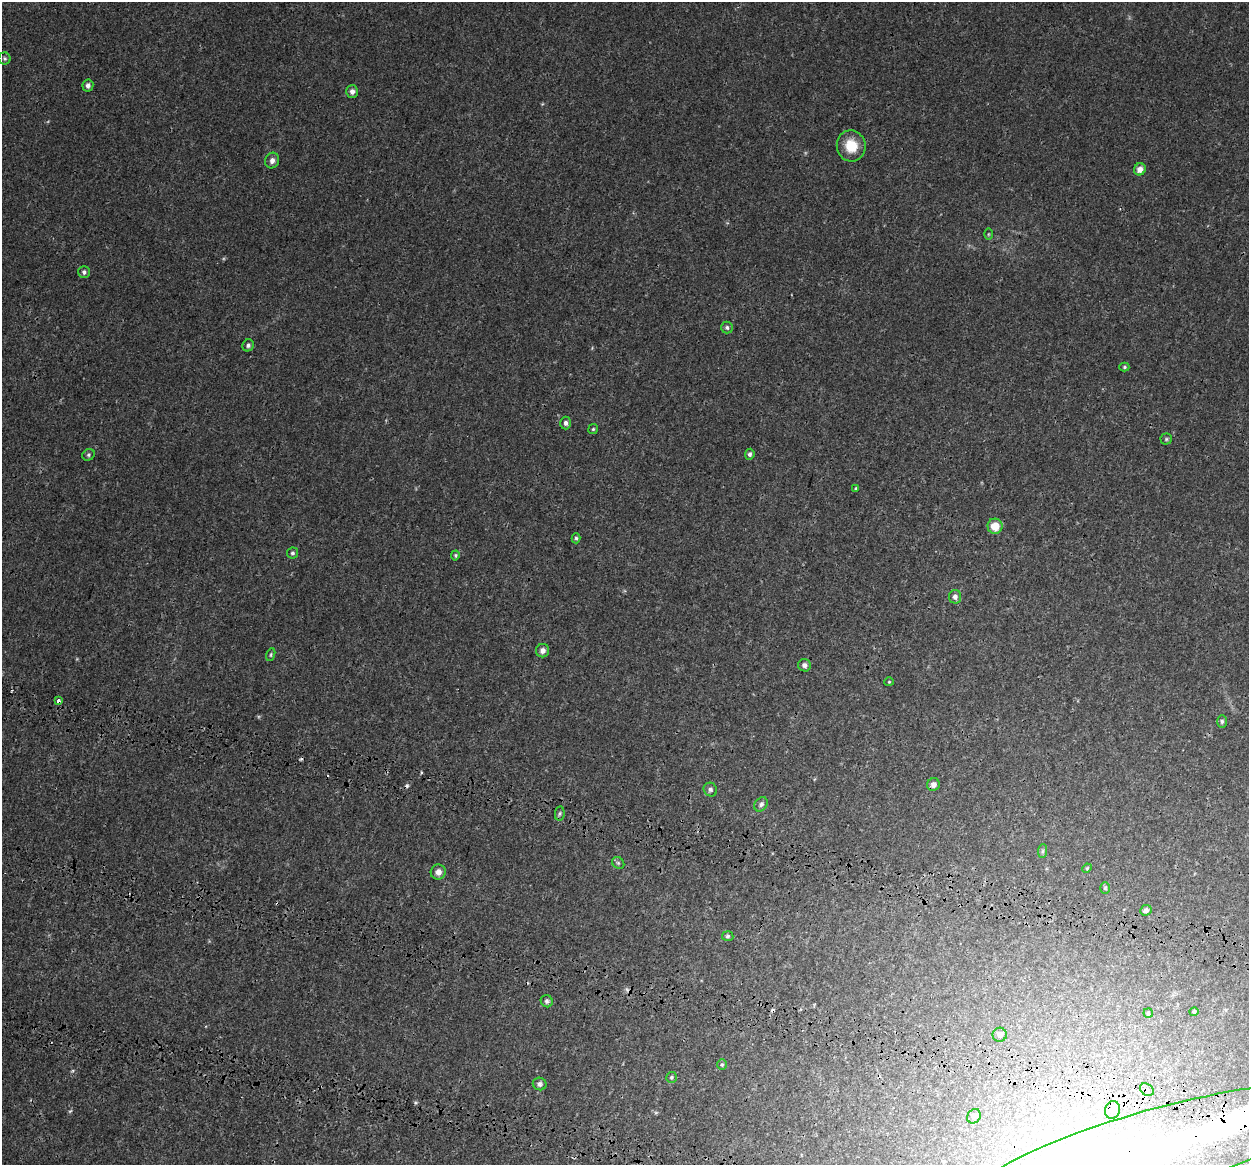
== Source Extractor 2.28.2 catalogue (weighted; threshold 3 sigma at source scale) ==
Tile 6 of 4 x 4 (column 2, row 2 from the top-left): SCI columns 1423-2669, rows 2923-4085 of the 5331 x 5784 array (HDU 1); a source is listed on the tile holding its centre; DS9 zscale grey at full resolution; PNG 1251 x 1167 px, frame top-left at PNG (2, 2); each listed source drawn as its Kron ellipse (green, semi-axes under 4 px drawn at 4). Shown black and unused: <1% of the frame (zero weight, under 3 of 4 exposures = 17% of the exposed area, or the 3 px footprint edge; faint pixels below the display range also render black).
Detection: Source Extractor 2.28.2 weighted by HDU 2 'WHT'; one run over the whole footprint, this tile lists its part. Background 3.85e-04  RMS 0.0013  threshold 0.00571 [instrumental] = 3 sigma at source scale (4.5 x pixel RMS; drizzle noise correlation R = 1.50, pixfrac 1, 0.0396/0.0396 arcsec/px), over >= 5 px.
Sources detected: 56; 1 inside a brighter object's white glare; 5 cosmic-ray / hot-pixel residue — neither listed nor drawn; the other 50 listed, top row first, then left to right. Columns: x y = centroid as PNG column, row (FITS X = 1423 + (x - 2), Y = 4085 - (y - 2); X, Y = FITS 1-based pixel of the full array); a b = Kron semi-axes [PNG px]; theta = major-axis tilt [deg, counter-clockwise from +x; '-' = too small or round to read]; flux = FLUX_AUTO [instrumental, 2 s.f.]
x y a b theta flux
5 58 6 6 - 0.22
88 85 6 5 - 0.43
352 91 6 6 - 0.53
851 146 15 14 - 2.8
272 161 8 7 - 0.59
1140 169 6 5 - 0.77
988 234 6 4 89 0.14
84 272 6 6 - 0.34
727 327 6 5 - 0.28
248 345 6 5 - 0.31
1124 367 5 4 - 0.17
566 423 6 5 - 0.37
593 429 5 4 - 0.17
1166 439 5 5 - 0.2
750 454 5 5 - 0.38
88 455 6 5 - 0.23
856 489 4 4 - 0.25
995 526 7 7 - 2
576 538 5 4 - 0.2
292 553 5 5 - 0.26
455 555 5 4 - 0.17
955 597 7 6 - 0.48
543 651 7 6 - 0.58
271 655 6 4 72 0.19
804 665 6 6 - 0.47
889 682 5 4 - 0.14
58 701 4 3 - 0.8
1222 721 6 5 - 0.25
933 784 6 6 - 0.64
710 790 7 6 - 0.32
761 804 8 6 51 0.39
560 813 7 4 83 0.23
1042 851 7 4 88 0.23
618 863 6 5 - 0.23
1087 868 5 4 - 0.13
438 872 7 7 - 0.68
1105 888 6 5 - 0.18
1146 910 6 5 - 0.4
728 936 5 5 - 0.25
547 1001 6 6 - 0.31
1194 1012 4 4 - 0.24
1148 1013 5 4 - 0.14
1000 1035 7 7 - 0.38
722 1065 5 5 - 0.18
671 1077 5 5 - 0.21
540 1084 7 6 - 0.37
1147 1090 7 5 -33 0.42
1113 1110 9 7 72 0.49
974 1116 7 6 - 0.57
1157 1149 196 40 16 140
Overlapping masked pixels (flux is a lower limit): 3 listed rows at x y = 58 701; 1147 1090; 1157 1149
Isophote crosses this tile's border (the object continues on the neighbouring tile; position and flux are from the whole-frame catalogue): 1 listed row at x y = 1157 1149